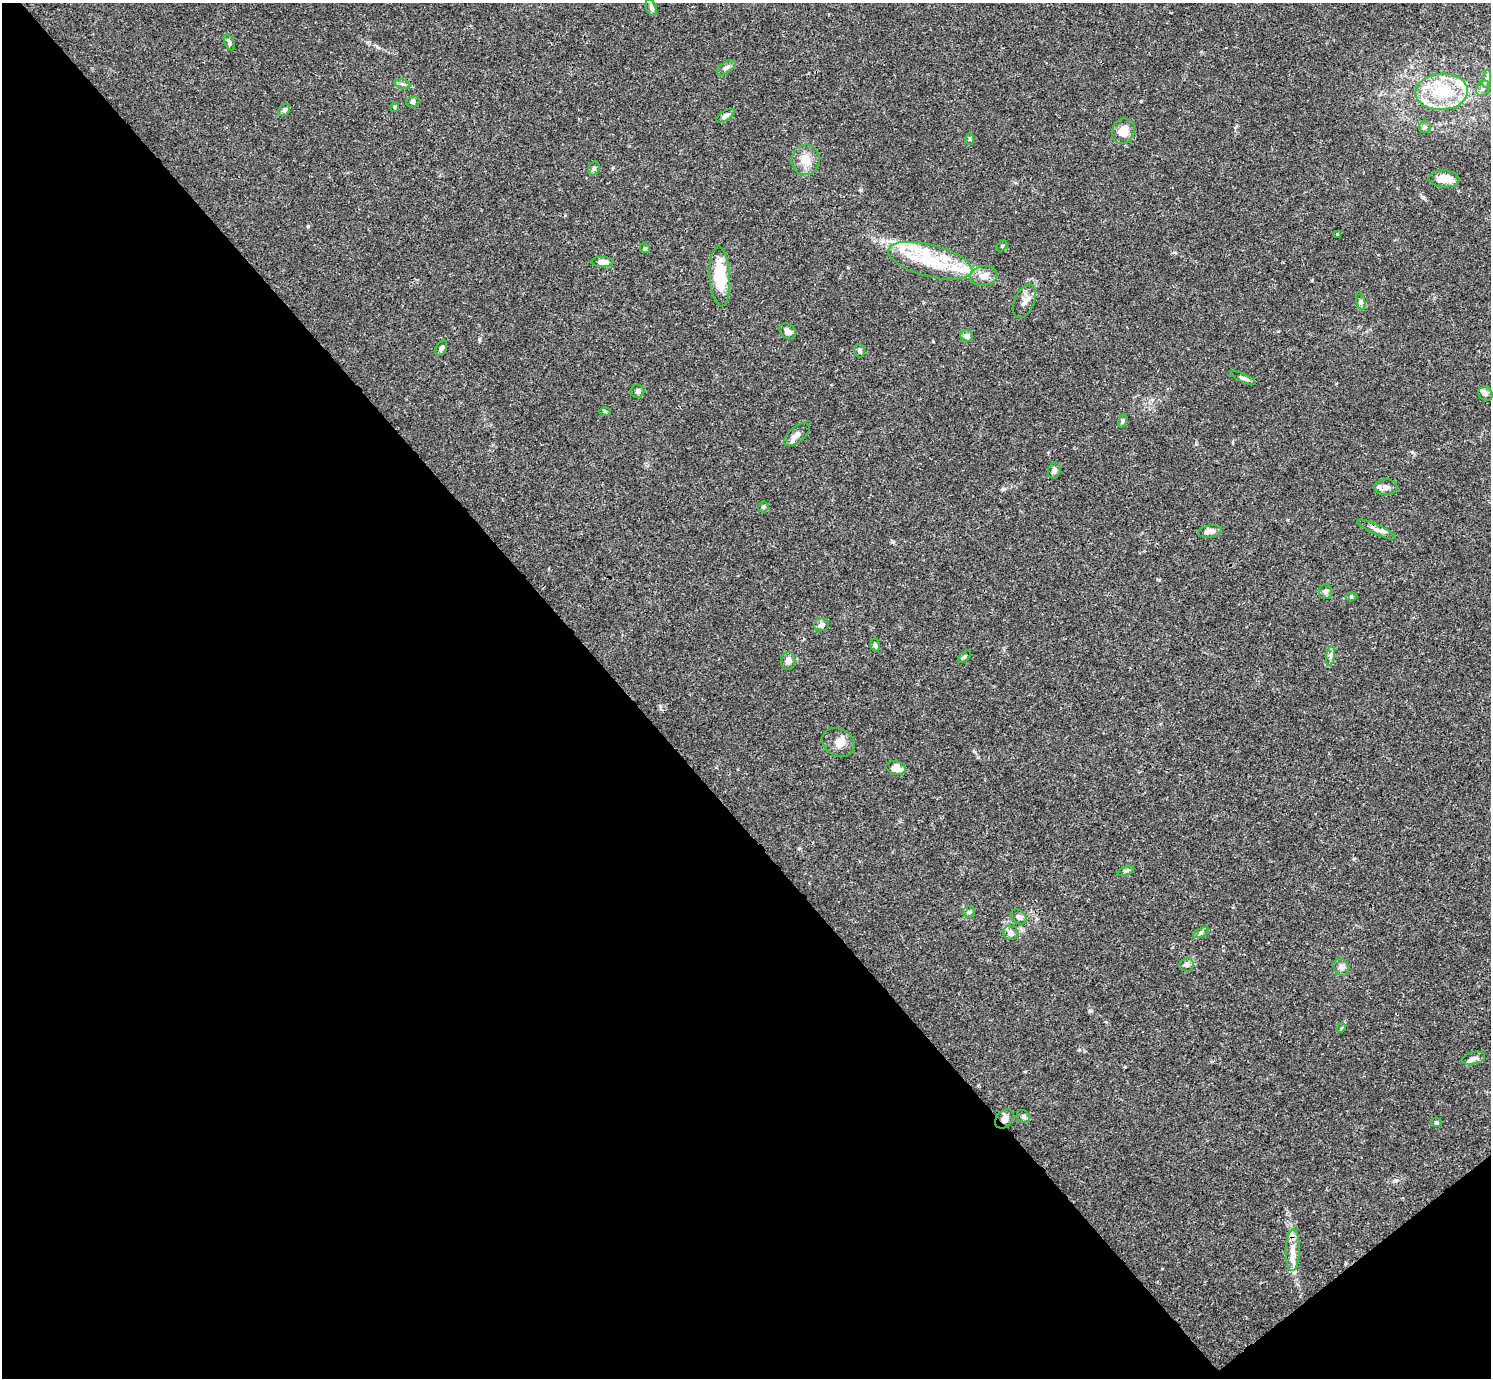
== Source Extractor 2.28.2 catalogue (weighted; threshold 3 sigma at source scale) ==
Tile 14 of 4 x 4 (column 2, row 4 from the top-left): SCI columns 1491-2979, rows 158-1533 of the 5961 x 5958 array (HDU 1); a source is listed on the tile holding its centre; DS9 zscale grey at full resolution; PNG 1493 x 1380 px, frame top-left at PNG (2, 3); each listed source drawn as its Kron ellipse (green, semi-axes under 4 px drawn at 4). Shown black and unused: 43% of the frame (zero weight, under 3 of 4 exposures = <1% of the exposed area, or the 3 px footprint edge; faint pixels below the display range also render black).
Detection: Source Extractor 2.28.2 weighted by HDU 2 'WHT'; one run over the whole footprint, this tile lists its part. Background 0.0165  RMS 0.0021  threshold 0.00959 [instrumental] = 3 sigma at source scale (4.5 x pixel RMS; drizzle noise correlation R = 1.50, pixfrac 1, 0.05/0.05 arcsec/px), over >= 5 px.
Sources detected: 74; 1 cosmic-ray / hot-pixel residue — neither listed nor drawn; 10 inside a brighter listed object's ellipse — not listed separately; the other 63 listed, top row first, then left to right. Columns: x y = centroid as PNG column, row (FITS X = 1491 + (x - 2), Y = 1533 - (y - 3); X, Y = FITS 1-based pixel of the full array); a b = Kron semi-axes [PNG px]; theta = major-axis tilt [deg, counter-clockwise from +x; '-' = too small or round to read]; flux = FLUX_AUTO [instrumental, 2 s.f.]
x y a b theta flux
651 8 8 5 -69 0.51
229 42 9 4 -67 0.51
726 68 11 5 35 0.7
1487 79 9 4 81 0.62
403 84 8 4 -15 0.43
1483 88 8 6 62 0.68
1442 92 26 18 4 10
413 102 7 5 15 0.58
395 107 5 4 - 0.24
284 110 6 5 - 0.44
726 116 11 5 30 0.59
1425 127 6 6 - 0.47
1123 131 13 11 63 2.9
970 139 6 4 -90 0.25
805 160 15 14 - 2.6
594 169 7 5 68 0.44
1444 179 15 8 -4 2.9
1337 234 3 3 - 0.15
1002 246 6 4 45 0.28
645 248 5 4 - 0.29
930 261 43 16 -15 11
602 262 11 5 -2 1.5
720 276 30 10 -87 9.3
984 276 13 10 9 1.8
1024 301 18 9 67 1.5
1361 301 9 4 -77 0.47
788 331 9 6 -43 1.2
966 336 6 6 - 0.98
441 348 8 5 63 0.59
859 351 7 5 -75 0.41
1243 378 14 4 -24 0.58
637 391 7 6 - 0.67
1485 394 7 6 - 0.55
605 411 6 4 -1 0.24
1123 421 7 4 71 0.36
797 435 15 7 39 1.2
1054 471 8 6 69 0.56
1386 487 11 8 -2 1.1
763 507 5 5 - 0.32
1376 529 21 5 -25 1.2
1210 531 12 6 9 1.4
1325 592 7 6 - 0.57
1351 597 6 4 -1 0.27
822 625 7 6 - 0.82
875 645 7 4 -79 0.44
1331 656 10 4 79 0.59
964 657 8 4 42 0.32
788 661 9 7 89 0.96
838 742 17 13 -29 2.2
896 768 10 6 -13 2.5
1126 871 9 4 21 0.46
969 912 6 6 - 0.43
1019 917 8 6 -39 0.76
1011 933 8 7 - 0.97
1201 933 8 4 26 0.42
1186 965 7 6 - 0.63
1341 967 9 7 -65 0.83
1341 1028 5 4 - 0.26
1473 1058 12 6 14 0.79
1023 1117 7 5 -44 0.5
1004 1119 11 8 46 1
1436 1122 5 4 - 0.32
1293 1250 21 7 88 2.2
Overlapping masked pixels (flux is a lower limit): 1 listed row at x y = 1004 1119
Unlisted compact peaks at least as high as the median listed source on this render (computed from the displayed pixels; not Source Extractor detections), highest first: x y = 1423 197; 308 226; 1412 452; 1396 1180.